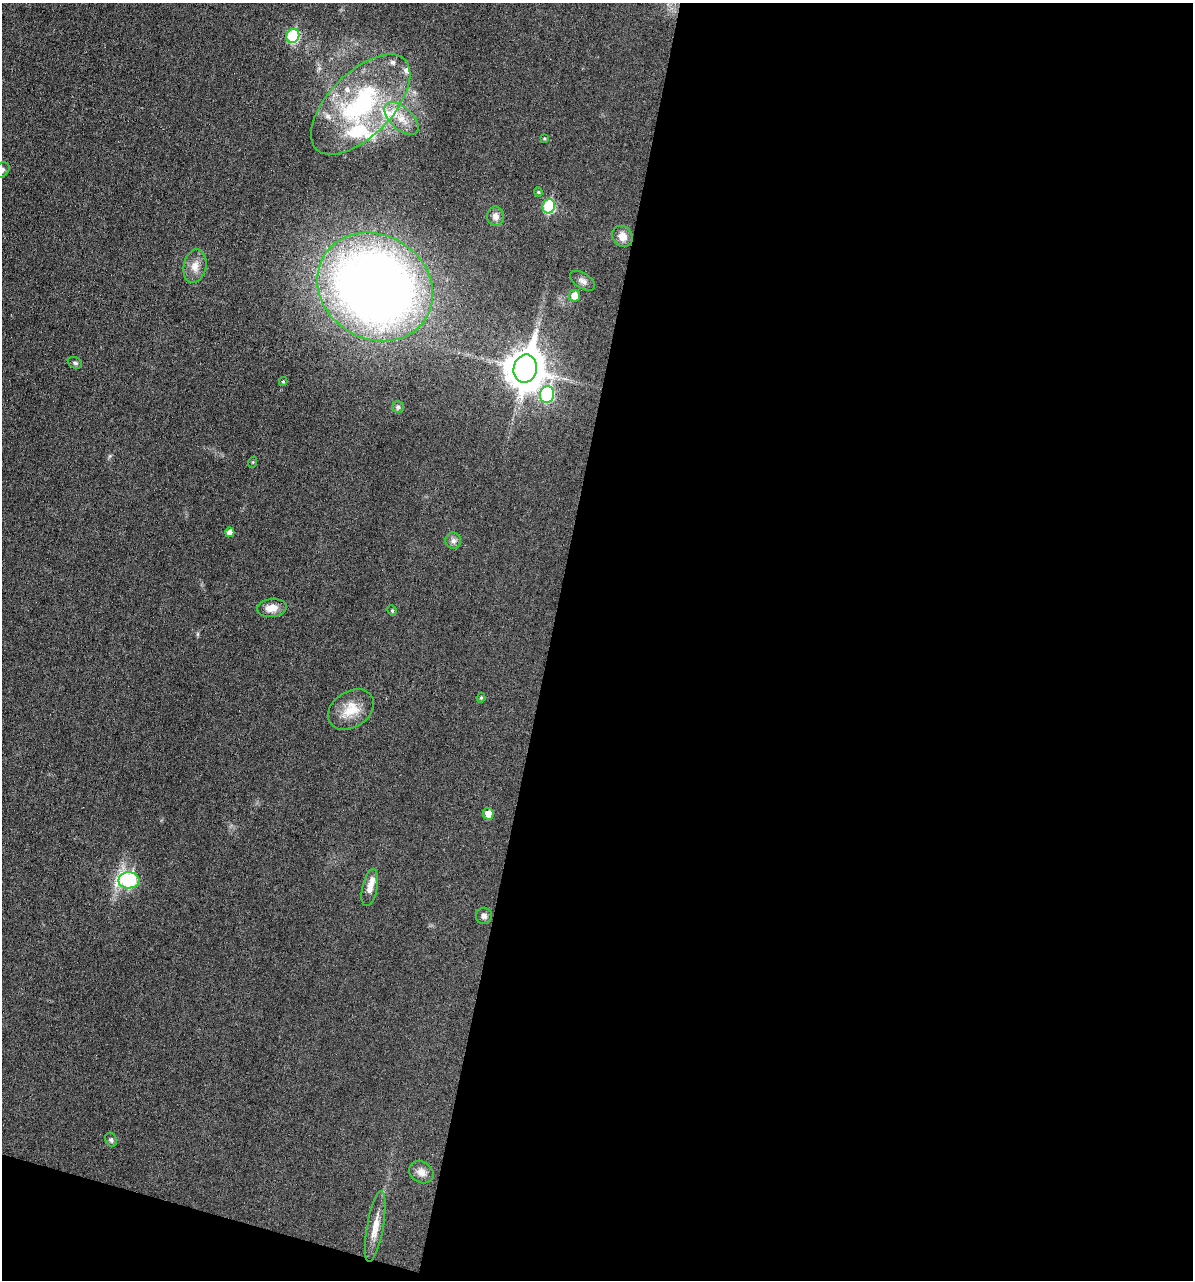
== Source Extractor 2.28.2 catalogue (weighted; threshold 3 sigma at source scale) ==
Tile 16 of 4 x 4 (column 4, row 4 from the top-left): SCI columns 3694-4884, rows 2-1279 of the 5132 x 5115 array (HDU 1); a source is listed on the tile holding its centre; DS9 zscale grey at full resolution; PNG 1195 x 1282 px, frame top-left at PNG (2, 3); each listed source drawn as its Kron ellipse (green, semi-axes under 4 px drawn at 4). Shown black and unused: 56% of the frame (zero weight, under 3 of 6 exposures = <1% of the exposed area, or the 3 px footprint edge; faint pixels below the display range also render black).
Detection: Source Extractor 2.28.2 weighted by HDU 2 'WHT'; one run over the whole footprint, this tile lists its part. Background 0.0195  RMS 0.0036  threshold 0.0145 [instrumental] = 3 sigma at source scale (4.09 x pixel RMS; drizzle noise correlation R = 1.36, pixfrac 0.8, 0.05/0.05 arcsec/px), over >= 5 px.
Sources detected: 39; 7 inside a brighter listed object's ellipse — not listed separately; the other 32 listed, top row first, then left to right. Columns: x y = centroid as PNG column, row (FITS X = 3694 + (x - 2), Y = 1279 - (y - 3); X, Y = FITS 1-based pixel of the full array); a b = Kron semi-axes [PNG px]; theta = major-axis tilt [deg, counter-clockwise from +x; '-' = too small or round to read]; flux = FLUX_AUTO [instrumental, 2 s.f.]
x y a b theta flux
293 36 7 6 - 26
361 104 63 32 45 49
401 119 21 11 -43 5.3
544 138 4 4 - 0.38
2 170 9 6 40 1.4
538 192 4 4 - 0.38
549 206 7 6 - 23
496 216 10 8 -87 2
622 236 11 9 -51 3.4
195 266 17 11 78 3.4
582 281 14 7 -33 1.5
375 287 60 52 -32 330
574 296 6 5 - 3.3
75 363 7 5 -27 0.68
525 369 14 11 77 850
283 381 4 4 - 0.36
547 395 8 7 - 27
398 407 6 6 - 0.68
253 462 5 3 - 0.32
230 532 5 4 - 2
453 540 8 8 - 1.3
272 608 15 9 6 3.4
392 611 5 4 - 0.42
481 698 5 4 - 0.4
351 709 25 18 33 7.3
488 814 6 5 - 3.5
129 880 10 8 2 34
370 888 19 7 78 3
484 916 8 8 - 1.3
111 1140 7 5 -67 0.71
421 1172 13 10 -30 2.2
375 1227 36 8 80 4.7
Isophote crosses this tile's border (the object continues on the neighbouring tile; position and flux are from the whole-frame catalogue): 1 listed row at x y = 2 170